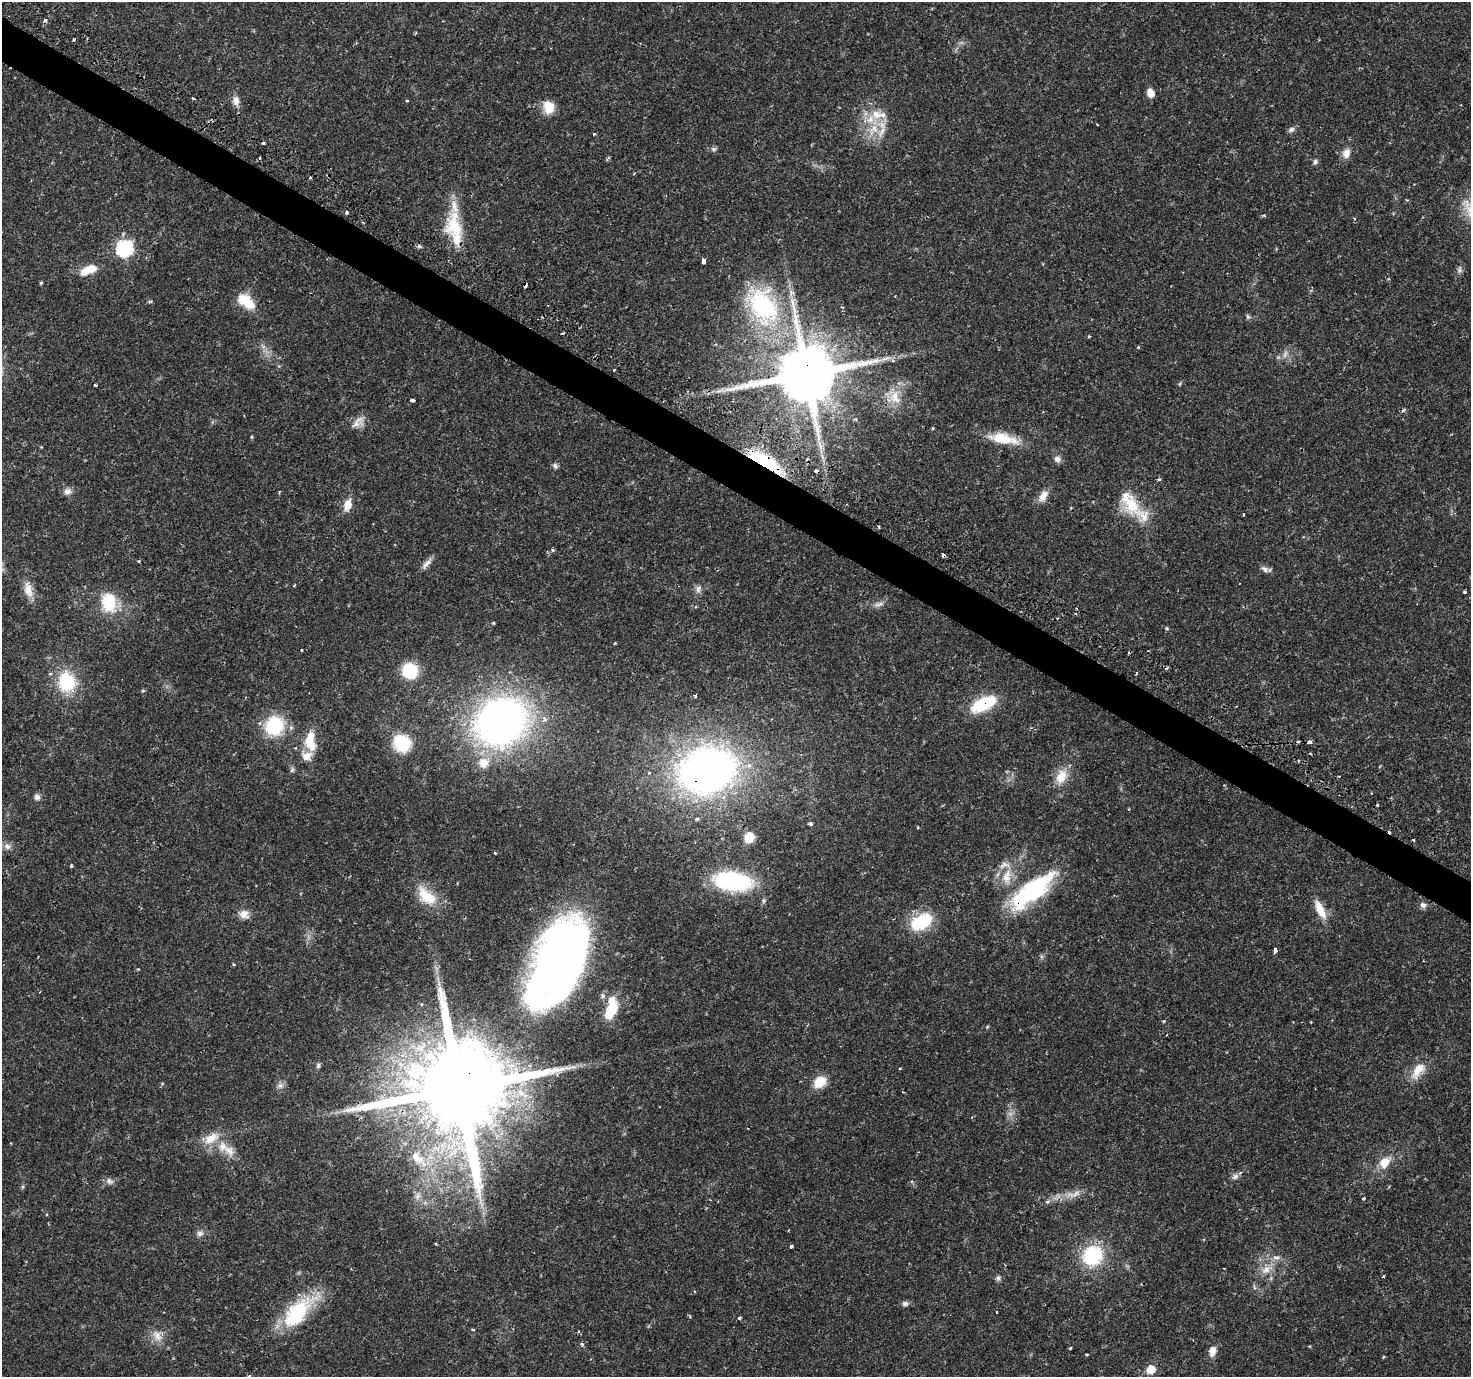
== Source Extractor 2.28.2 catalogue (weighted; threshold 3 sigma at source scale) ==
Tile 11 of 4 x 4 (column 3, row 3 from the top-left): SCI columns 2955-4423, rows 1649-3023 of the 5930 x 6005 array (HDU 1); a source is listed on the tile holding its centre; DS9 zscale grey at full resolution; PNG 1473 x 1379 px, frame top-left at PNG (2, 2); no overlay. Shown black and unused: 3% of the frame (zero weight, under 2 of 3 exposures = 2% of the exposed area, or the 3 px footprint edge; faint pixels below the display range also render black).
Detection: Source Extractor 2.28.2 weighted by HDU 2 'WHT'; one run over the whole footprint, this tile lists its part. Background 0.025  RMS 0.002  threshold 0.00882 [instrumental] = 3 sigma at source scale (4.5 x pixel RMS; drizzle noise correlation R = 1.50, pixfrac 1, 0.0396/0.0396 arcsec/px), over >= 5 px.
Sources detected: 176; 3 too faint to see at this stretch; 17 cosmic-ray / hot-pixel residue — not listed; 14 inside a brighter listed object's ellipse — not listed separately; the other 142 listed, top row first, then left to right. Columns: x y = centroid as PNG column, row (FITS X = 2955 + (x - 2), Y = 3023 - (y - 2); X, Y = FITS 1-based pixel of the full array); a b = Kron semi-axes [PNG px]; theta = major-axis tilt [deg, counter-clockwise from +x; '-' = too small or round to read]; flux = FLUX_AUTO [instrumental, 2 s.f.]
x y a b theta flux
1150 93 9 7 -70 1.9
236 101 13 9 -87 1.4
407 101 3 2 - 0.26
548 107 14 11 -78 3.6
870 119 21 12 35 3.9
1291 129 10 7 31 0.64
881 132 21 7 63 1.9
594 134 4 3 - 0.21
264 143 3 3 - 0.57
713 149 8 6 -15 0.5
1346 153 14 10 70 1.6
1315 162 7 6 - 0.5
346 212 3 3 - 0.75
454 226 33 25 -70 8.3
419 246 6 5 - 0.39
124 248 8 7 - 39
703 261 5 3 - 1
89 270 20 9 23 3.7
41 283 4 4 - 0.24
895 296 3 2 - 0.15
150 301 6 4 2 0.28
246 301 21 12 -41 5.4
763 305 63 43 -59 31
1248 316 7 5 -88 0.38
563 333 3 2 - 0.23
1089 336 3 3 - 0.23
1138 347 3 3 - 0.29
614 370 3 2 - 0.24
806 374 18 16 31 1600
1179 384 6 3 69 0.22
95 385 4 3 - 0.2
718 391 11 4 12 0.79
895 397 21 15 -77 3.5
412 400 4 3 - 0.88
1403 410 6 4 32 0.31
356 424 23 10 8 1.8
933 428 4 3 - 0.23
252 437 5 3 - 0.21
1004 439 34 13 -12 5.7
820 445 16 6 -71 1.5
1057 459 9 8 - 0.89
765 462 37 11 -32 17
555 466 8 6 -52 0.51
1159 479 6 3 -17 0.24
68 491 11 9 13 1
1043 496 16 9 59 1.9
348 505 14 9 76 2.3
1131 505 33 22 -72 6.9
1243 514 3 2 - 0.28
552 550 5 3 - 0.26
426 564 19 6 46 1.2
1265 569 12 7 -29 0.87
294 585 5 3 - 0.2
698 589 10 8 69 0.94
28 590 23 11 -78 2.6
1464 592 4 3 - 0.26
109 602 24 18 -81 7.3
879 604 17 4 12 0.84
1077 608 3 2 - 0.21
493 623 4 3 - 0.19
1167 628 5 4 - 0.31
301 650 3 3 - 0.15
1166 668 5 3 - 0.4
410 671 12 11 - 12
66 682 27 23 -80 9.7
143 691 5 4 - 0.26
695 696 4 4 - 0.27
983 704 28 12 27 9.6
501 722 46 39 31 100
274 726 19 18 - 12
311 737 24 12 69 3.9
1309 742 4 3 - 1
402 743 23 20 -31 7.6
484 763 14 13 - 3.3
292 770 7 5 68 0.43
707 770 48 37 17 110
1339 776 2 2 - 0.18
1061 777 19 13 65 3.5
1371 793 2 2 - 0.18
37 797 8 8 - 0.72
1378 805 3 3 - 0.61
697 819 5 4 - 0.3
810 824 4 3 - 0.49
918 827 4 2 - 0.15
749 837 9 8 - 3.6
7 846 9 9 - 0.93
495 853 3 3 - 0.19
71 866 3 3 - 0.4
1007 877 24 12 79 3.8
733 881 33 16 -8 25
1032 891 56 19 38 23
427 896 30 16 -41 5.7
1423 905 8 7 - 0.75
1320 909 26 9 -63 3.3
244 914 13 11 -25 1.7
921 922 23 14 31 10
1275 950 6 3 85 0.54
558 962 96 46 66 130
233 964 3 3 - 0.34
421 1004 4 4 - 0.27
611 1011 24 12 62 5.6
1164 1021 4 4 - 0.34
987 1027 5 3 - 0.2
318 1065 6 6 - 0.44
900 1068 3 3 - 0.22
1418 1070 26 12 55 3.7
820 1082 14 10 41 4
280 1086 10 7 32 0.81
459 1089 32 24 55 5000
211 1138 23 13 31 3.5
222 1146 14 12 87 2.5
418 1158 32 13 -45 5
1385 1162 15 11 46 3.1
1235 1176 10 7 32 0.75
109 1181 11 8 -39 0.83
22 1187 6 4 71 0.27
1074 1194 26 8 13 2.5
417 1196 10 7 54 0.88
1363 1198 3 3 - 0.31
1047 1202 7 5 -1 0.47
200 1233 10 8 15 0.84
791 1246 4 3 - 0.65
1093 1256 24 21 48 13
1276 1257 11 6 -3 1
1266 1270 13 10 52 2.2
1383 1276 3 3 - 0.23
998 1278 8 6 63 0.53
905 1304 9 7 0 0.6
298 1312 51 21 46 14
996 1312 3 2 - 0.14
690 1317 5 3 - 0.25
739 1318 4 4 - 0.3
473 1329 4 2 - 0.23
157 1335 17 12 -64 2.2
582 1344 5 4 - 0.38
1309 1346 4 3 - 0.21
1070 1348 4 3 - 0.18
1212 1351 13 9 76 1.6
1087 1354 4 2 - 0.2
1383 1357 5 3 - 0.17
1151 1370 11 9 25 2.2
249 1376 4 4 - 0.25
Overlapping masked pixels (flux is a lower limit): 8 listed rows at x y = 806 374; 765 462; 983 704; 1309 742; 707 770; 1032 891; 558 962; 459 1089
Isophote crosses this tile's border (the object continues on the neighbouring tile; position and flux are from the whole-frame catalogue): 1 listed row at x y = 249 1376